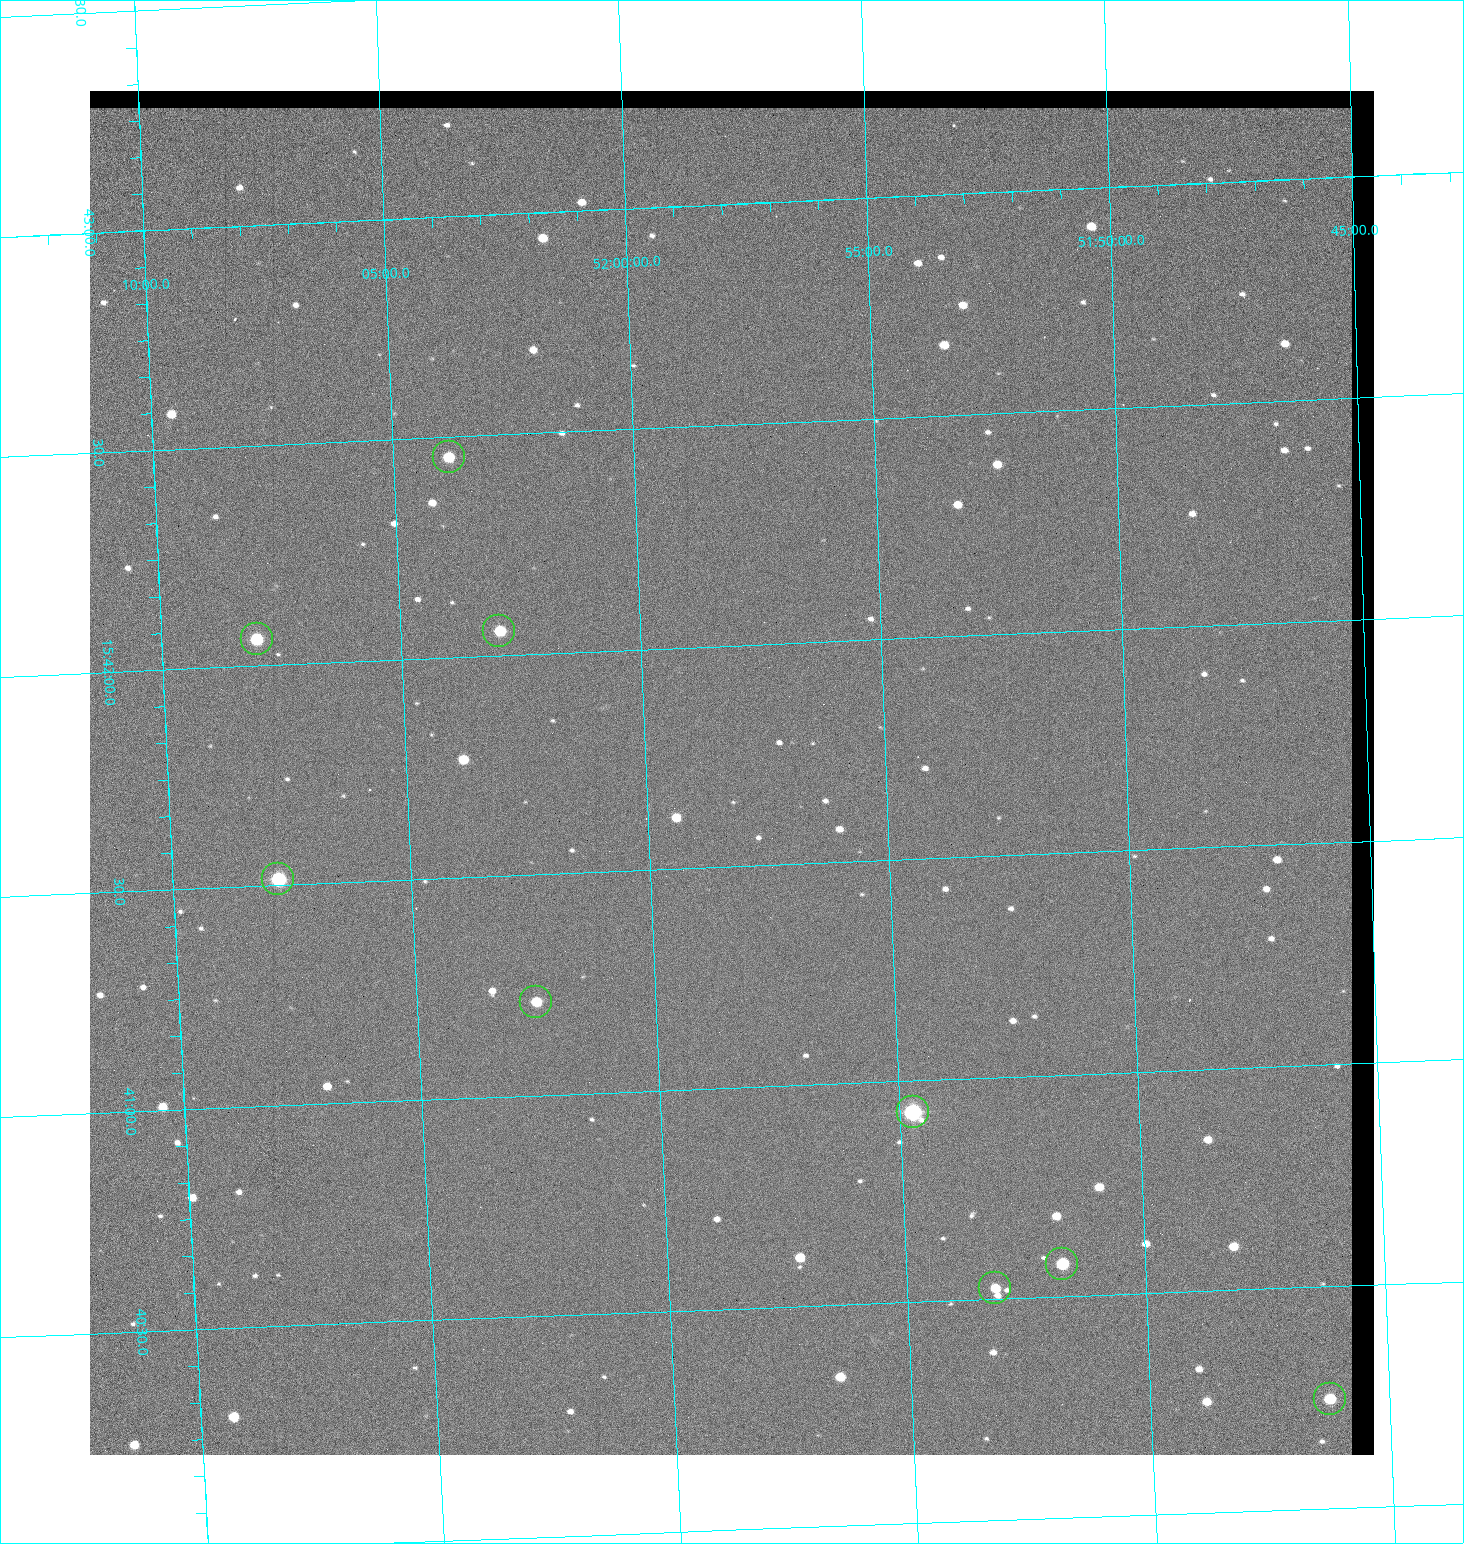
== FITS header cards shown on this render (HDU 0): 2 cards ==
NAXIS1  =                 1284 / length of data axis 1
NAXIS2  =                 1364 / length of data axis 2

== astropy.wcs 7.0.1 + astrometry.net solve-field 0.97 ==
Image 1284 x 1364 px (HDU 0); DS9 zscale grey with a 90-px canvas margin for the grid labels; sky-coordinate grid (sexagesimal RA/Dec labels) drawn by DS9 from the SOLVED WCS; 9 Tycho-2 reference stars matched to detected sources circled (green)
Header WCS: RA---TAN/DEC--TAN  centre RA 15:41:43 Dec +51:58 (235.43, +51.97 deg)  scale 1.26 arcsec/px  FOV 26.9' x 28.5'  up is +92 deg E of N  parity flipped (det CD > 0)
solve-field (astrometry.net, Tycho-2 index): VERIFIED the header's WCS against the Tycho-2 star catalogue (9 matches, 0 conflicts) and refined it, rather than solving blind
Solved WCS: RA---TAN-SIP/DEC--TAN-SIP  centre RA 15:41:43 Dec +51:58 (235.43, +51.97 deg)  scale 1.25 arcsec/px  FOV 26.8' x 28.5'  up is +92 deg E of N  parity flipped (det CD > 0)
The solver's refit moves the header's centre by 0.41 arcsec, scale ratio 0.9964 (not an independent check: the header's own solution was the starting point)
Tycho-2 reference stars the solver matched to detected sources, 9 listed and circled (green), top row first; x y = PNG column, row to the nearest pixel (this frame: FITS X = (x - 90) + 1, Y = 1364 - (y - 91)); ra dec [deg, ICRS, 3 dp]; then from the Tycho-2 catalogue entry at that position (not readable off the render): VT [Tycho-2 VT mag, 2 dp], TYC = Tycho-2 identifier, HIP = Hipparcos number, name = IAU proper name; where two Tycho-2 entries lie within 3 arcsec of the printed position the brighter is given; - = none
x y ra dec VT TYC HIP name
449 457 235.614 +52.064 11.61 3489-1132-1 - -
499 631 235.514 +52.049 11.19 3489-1407-1 - -
257 639 235.515 +52.133 11.12 3489-1380-1 - -
278 879 235.378 +52.130 9.31 3489-1322-1 76850 -
536 1002 235.303 +52.042 11.52 3489-958-1 - -
913 1112 235.232 +51.912 9.59 3489-824-1 - -
1062 1264 235.143 +51.862 10.97 3489-1016-1 - -
995 1288 235.131 +51.886 12.29 3489-908-1 - -
1330 1399 235.062 +51.771 11.53 3489-1453-1 - -